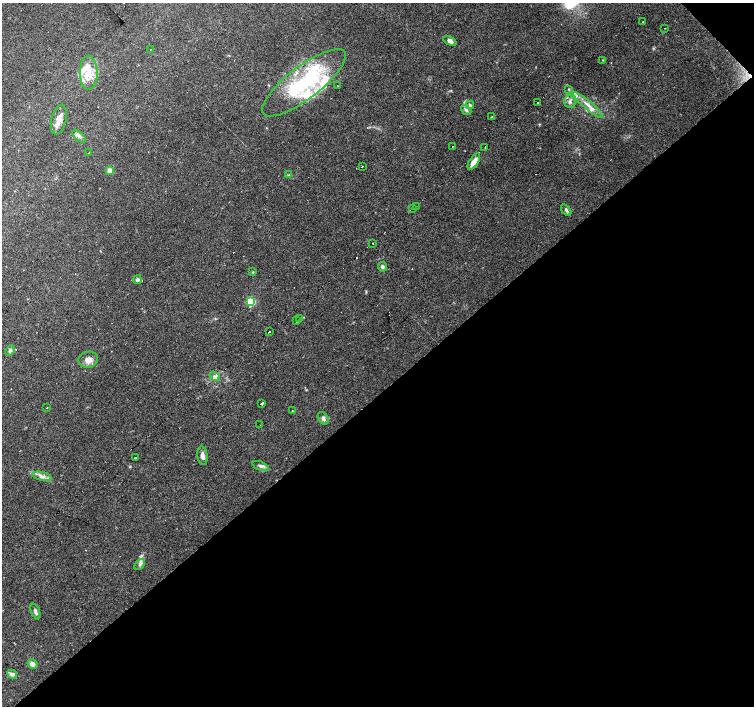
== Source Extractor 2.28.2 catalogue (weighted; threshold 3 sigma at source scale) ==
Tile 12 of 4 x 4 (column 4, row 3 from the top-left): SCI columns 4515-6018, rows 1622-3029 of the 6018 x 5993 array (HDU 1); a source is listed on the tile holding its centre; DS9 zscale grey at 2 x 2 block average (1 PNG px = mean of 2 x 2 image px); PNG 756 x 708 px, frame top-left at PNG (2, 3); each listed source drawn as its Kron ellipse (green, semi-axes under 4 px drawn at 4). Shown black and unused: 45% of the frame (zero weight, under 2 of 3 exposures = <1% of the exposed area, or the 3 px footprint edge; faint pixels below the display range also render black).
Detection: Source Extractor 2.28.2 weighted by HDU 2 'WHT'; one run over the whole footprint, this tile lists its part. Background 0.067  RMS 0.0058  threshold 0.0263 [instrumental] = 3 sigma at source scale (4.5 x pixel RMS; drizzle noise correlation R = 1.50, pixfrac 1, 0.0396/0.0396 arcsec/px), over >= 5 px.
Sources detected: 76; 10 cosmic-ray / hot-pixel residue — neither listed nor drawn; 15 inside a brighter listed object's ellipse — not listed separately; the other 51 listed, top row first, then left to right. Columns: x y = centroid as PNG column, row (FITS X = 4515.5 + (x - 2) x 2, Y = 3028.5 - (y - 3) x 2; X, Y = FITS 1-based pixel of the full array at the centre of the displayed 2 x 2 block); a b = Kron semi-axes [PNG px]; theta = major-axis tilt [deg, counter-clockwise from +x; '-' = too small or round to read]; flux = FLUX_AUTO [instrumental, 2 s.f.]
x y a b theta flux
643 22 2 2 - 0.75
665 28 2 2 - 0.68
450 41 7 4 -26 5.6
150 50 2 2 - 0.82
603 60 3 2 - 0.66
89 73 17 9 90 22
304 83 51 16 38 140
337 86 2 2 - 10
569 89 3 3 - 1.3
537 102 2 2 - 2.1
570 102 6 6 - 4.5
470 105 4 3 - 2.3
588 105 19 4 -40 12
466 110 6 3 -41 3.3
492 117 3 2 - 0.93
59 120 15 7 77 12
79 136 8 4 -42 4
452 146 2 2 - 5.1
485 147 2 2 - 22
89 153 2 2 - 1.1
474 162 9 4 57 13
362 166 2 2 - 0.83
109 170 3 3 - 21
288 175 3 3 - 1
416 206 2 2 - 0.67
412 208 2 2 - 2.3
566 210 6 4 -52 3
373 243 2 2 - 1.3
383 267 5 4 - 3.1
253 272 3 2 - 1.3
137 280 4 4 - 3.3
251 301 3 3 - 91
299 319 2 2 - 2.7
296 321 2 2 - 2.3
269 331 2 2 - 6.6
10 351 5 4 - 2.9
88 360 10 8 10 10
215 376 6 3 -35 3.9
261 403 3 2 - 15
47 407 2 2 - 2.7
292 411 2 2 - 0.62
323 418 7 4 -55 4.5
260 425 2 2 - 0.41
202 456 9 5 -83 6.7
135 458 2 2 - 1.8
261 466 9 4 -23 3.9
42 476 10 4 -13 5.9
140 565 6 4 49 3.1
35 611 8 4 -70 3.7
32 664 5 4 - 5.9
12 674 5 4 - 5
Diffuse or blended objects may show on this block-average render without a row.